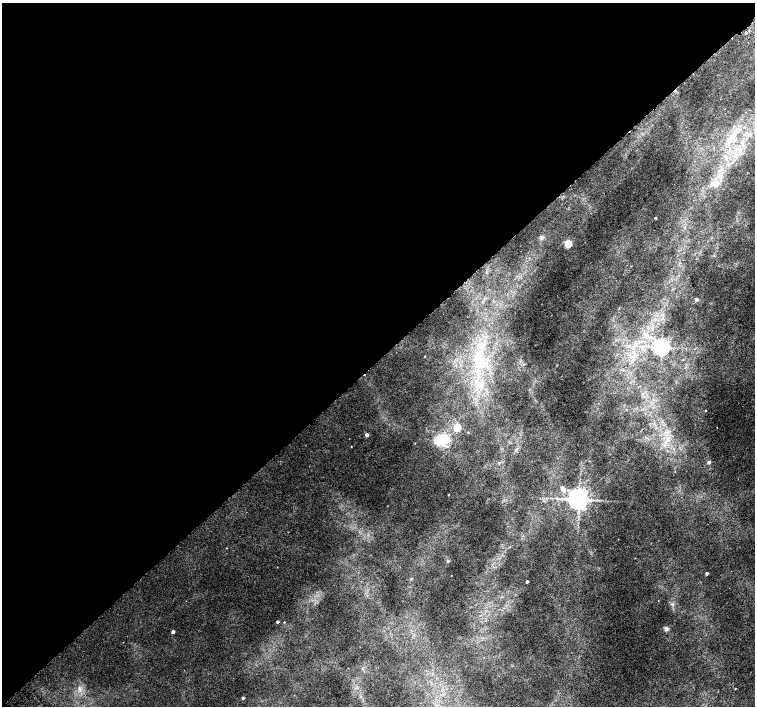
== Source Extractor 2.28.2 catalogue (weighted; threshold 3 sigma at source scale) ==
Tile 5 of 4 x 4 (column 1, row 2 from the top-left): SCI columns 51-1556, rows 3080-4486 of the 6118 x 6093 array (HDU 1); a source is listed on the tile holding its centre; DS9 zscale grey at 2 x 2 block average (1 PNG px = mean of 2 x 2 image px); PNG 757 x 708 px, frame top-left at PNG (2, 3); no overlay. Shown black and unused: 51% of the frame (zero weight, under 2 of 3 exposures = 3% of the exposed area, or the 3 px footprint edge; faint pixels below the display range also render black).
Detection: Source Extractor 2.28.2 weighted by HDU 2 'WHT'; one run over the whole footprint, this tile lists its part. Background 0.00525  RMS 0.0036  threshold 0.0162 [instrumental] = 3 sigma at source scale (4.5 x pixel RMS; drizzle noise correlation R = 1.50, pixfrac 1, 0.0396/0.0396 arcsec/px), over >= 5 px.
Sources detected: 38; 1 inside a brighter object's white glare — not listed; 1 inside a brighter listed object's ellipse — not listed separately; the other 36 listed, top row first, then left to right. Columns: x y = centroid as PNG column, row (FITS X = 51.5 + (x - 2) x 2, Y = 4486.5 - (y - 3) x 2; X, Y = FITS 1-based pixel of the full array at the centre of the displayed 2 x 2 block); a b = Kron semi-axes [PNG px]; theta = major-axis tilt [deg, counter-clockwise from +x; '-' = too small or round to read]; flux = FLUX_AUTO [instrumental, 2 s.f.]
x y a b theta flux
746 33 2 2 - 130
748 43 2 2 - 1.1
731 139 11 4 44 5.5
719 175 4 2 - 1.1
655 218 2 2 - 0.9
541 237 3 3 - 4.8
568 244 3 3 - 39
696 299 2 2 - 4.4
646 335 6 3 -74 2.1
661 347 4 4 - 440
479 353 15 7 78 12
705 411 2 2 - 0.5
717 427 2 2 - 0.31
457 428 3 3 - 35
468 432 3 2 - 0.51
667 433 4 2 - 1.2
367 435 2 2 - 6.1
437 440 4 3 - 19
444 440 4 3 - 170
665 445 4 2 - 1
351 446 2 2 - 0.41
709 462 3 3 - 3.3
564 490 7 5 -10 3.4
448 495 2 2 - 0.6
579 499 5 5 - 830
226 548 2 2 - 0.48
448 561 3 3 - 1.6
707 573 2 2 - 3.8
527 582 2 2 - 2.5
277 622 2 2 - 1.9
284 622 3 2 - 0.46
666 628 3 3 - 9.8
173 632 2 2 - 5
79 688 3 2 - 1
735 689 2 2 - 0.44
243 698 2 2 - 2.3
Diffuse or blended objects may show on this block-average render without a row.